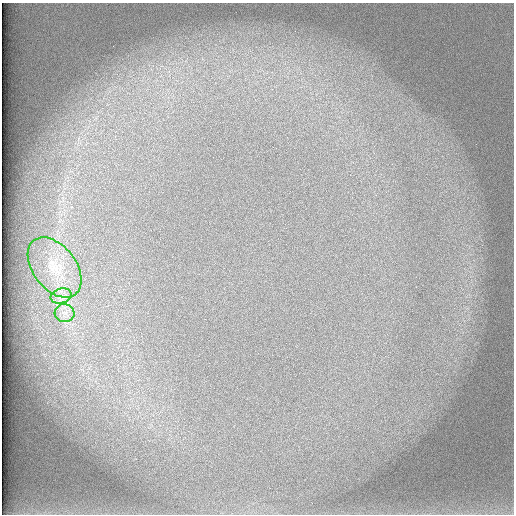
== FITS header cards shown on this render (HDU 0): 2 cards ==
NAXIS1  =                  512 /
NAXIS2  =                  512 /

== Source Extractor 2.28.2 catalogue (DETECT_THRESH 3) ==
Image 512 x 512 px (HDU 0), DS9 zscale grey, 1 PNG px = 1 image px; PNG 516 x 516 px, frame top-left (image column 1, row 512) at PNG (2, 3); each listed source drawn as its Kron ellipse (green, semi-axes under 4 px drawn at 4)
Background 102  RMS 3.1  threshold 9.38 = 3 sigma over >= 5 px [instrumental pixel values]
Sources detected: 3; all 3 listed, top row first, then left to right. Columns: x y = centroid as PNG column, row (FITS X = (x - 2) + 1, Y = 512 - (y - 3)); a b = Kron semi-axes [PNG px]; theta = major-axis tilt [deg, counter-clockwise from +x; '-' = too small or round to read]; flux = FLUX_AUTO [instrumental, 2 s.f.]
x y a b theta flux
55 267 34 21 -53 8300
61 296 11 7 15 1500
65 313 10 9 - 1600